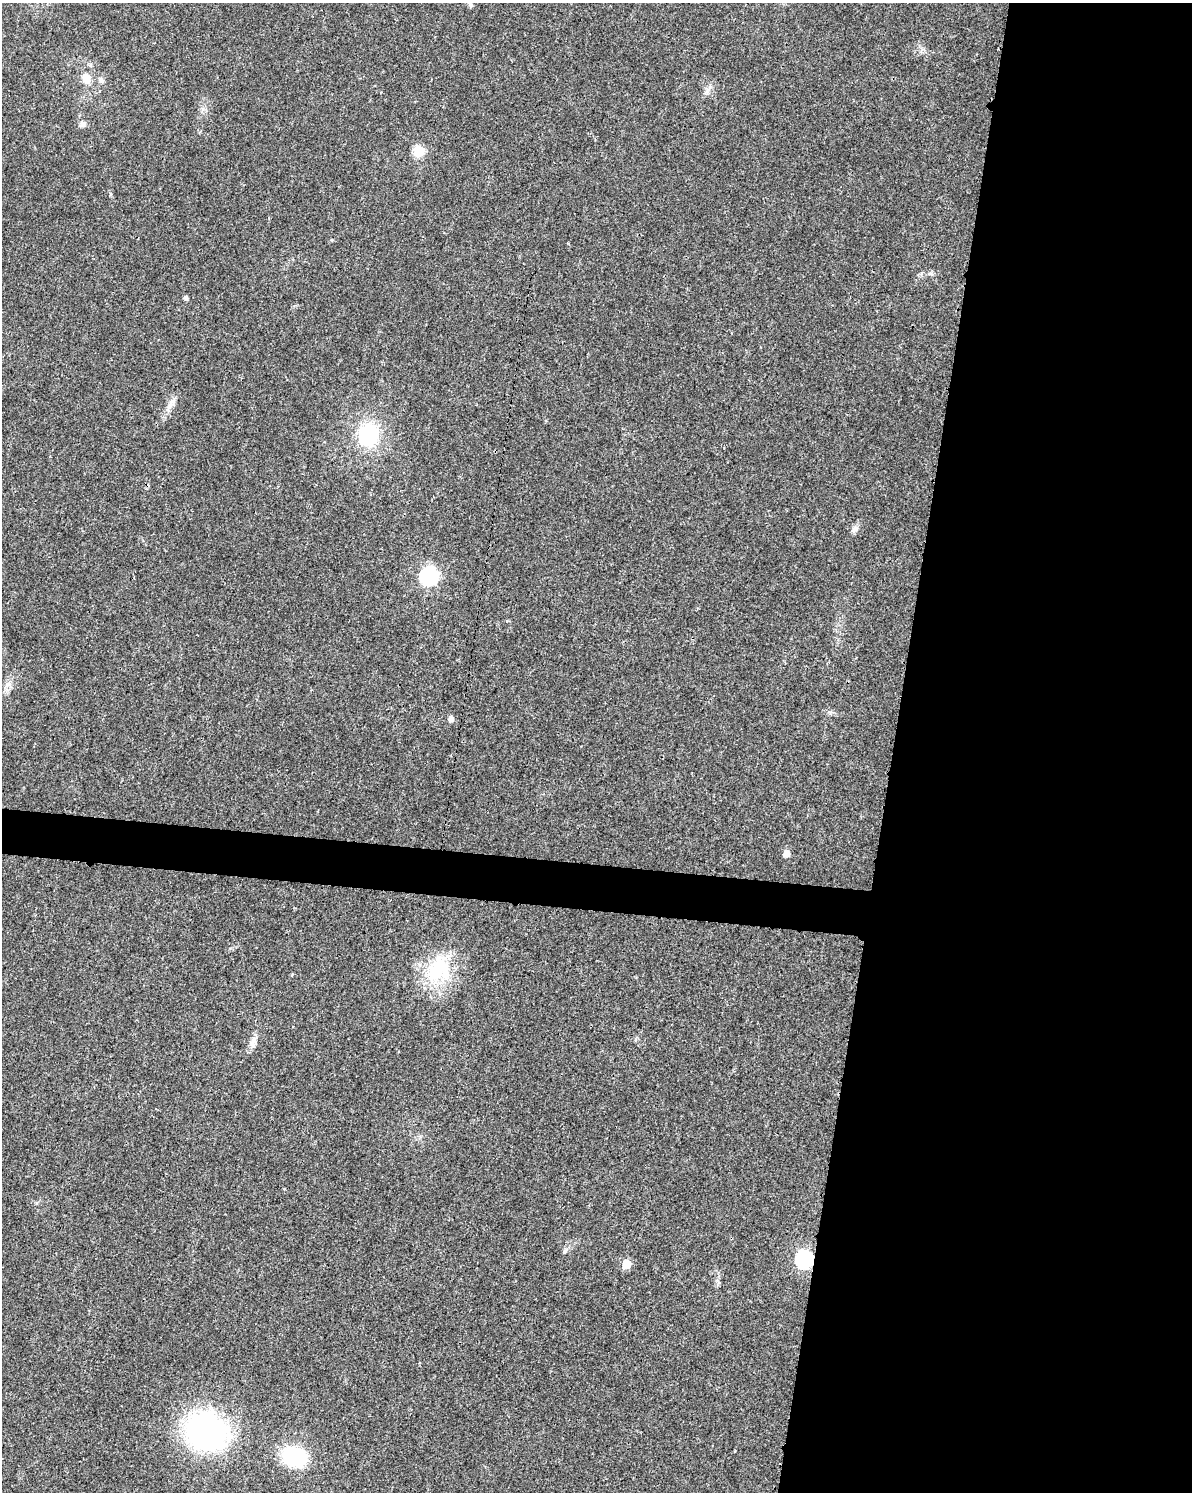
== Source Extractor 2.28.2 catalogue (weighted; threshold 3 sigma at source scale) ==
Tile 8 of 4 x 3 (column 4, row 2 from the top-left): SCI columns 3585-4774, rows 1731-3220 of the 4784 x 4997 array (HDU 1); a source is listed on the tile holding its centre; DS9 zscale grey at full resolution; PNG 1194 x 1494 px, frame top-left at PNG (2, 3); no overlay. Shown black and unused: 27% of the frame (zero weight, under 3 of 4 exposures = <1% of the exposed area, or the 3 px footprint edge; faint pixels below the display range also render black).
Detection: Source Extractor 2.28.2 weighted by HDU 2 'WHT'; one run over the whole footprint, this tile lists its part. Background 0.0199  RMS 0.0029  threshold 0.0129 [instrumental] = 3 sigma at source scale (4.5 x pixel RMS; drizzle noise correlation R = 1.50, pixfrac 1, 0.0396/0.0396 arcsec/px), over >= 5 px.
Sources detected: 20; all 20 listed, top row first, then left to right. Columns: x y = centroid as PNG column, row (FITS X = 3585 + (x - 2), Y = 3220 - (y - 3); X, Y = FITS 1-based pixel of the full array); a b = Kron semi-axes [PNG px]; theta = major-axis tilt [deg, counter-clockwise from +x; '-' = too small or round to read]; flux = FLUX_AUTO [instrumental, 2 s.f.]
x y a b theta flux
470 5 8 5 -50 0.62
86 78 13 9 -66 2.8
101 80 8 6 -54 0.99
83 124 9 7 -67 1
419 151 6 6 - 16
186 297 5 4 - 0.75
172 401 13 5 38 1.3
368 435 23 20 85 21
855 529 11 7 51 1.1
429 576 7 7 - 83
8 684 7 4 1 0.77
451 719 6 5 - 1.3
786 853 6 6 - 2.3
438 969 42 31 53 19
252 1044 11 7 90 1.4
564 1251 6 4 88 0.47
804 1260 8 7 - 74
626 1264 6 6 - 6.9
206 1432 40 33 -22 75
294 1456 18 15 -17 28
Overlapping masked pixels (flux is a lower limit): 1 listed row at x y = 804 1260
Unlisted compact peaks at least as high as the median listed source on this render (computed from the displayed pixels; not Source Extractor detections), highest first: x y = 931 273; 830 713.